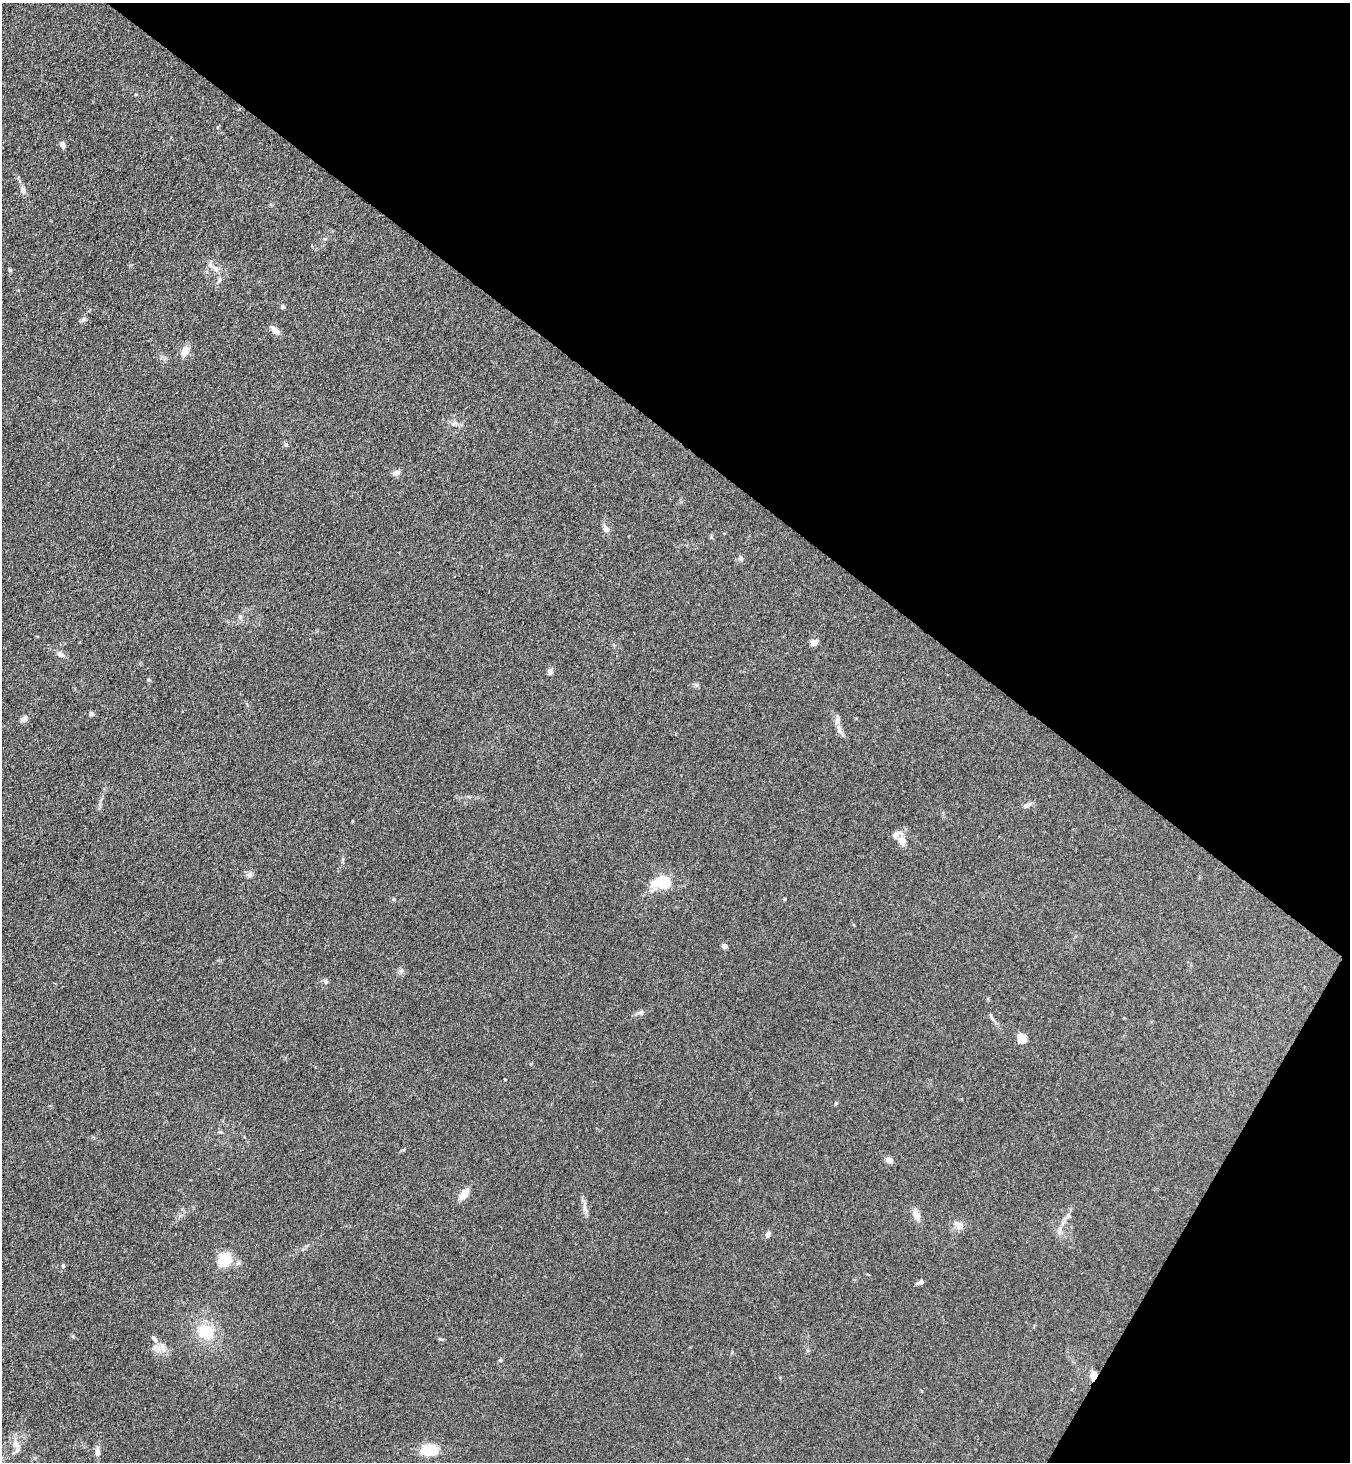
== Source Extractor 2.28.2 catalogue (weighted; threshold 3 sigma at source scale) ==
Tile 8 of 4 x 4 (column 4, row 2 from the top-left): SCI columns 4243-5590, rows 2954-4413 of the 5929 x 5908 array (HDU 1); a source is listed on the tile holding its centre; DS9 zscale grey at full resolution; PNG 1352 x 1464 px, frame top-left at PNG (2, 3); no overlay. Shown black and unused: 34% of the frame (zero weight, under 3 of 4 exposures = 5% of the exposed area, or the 3 px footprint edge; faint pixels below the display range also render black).
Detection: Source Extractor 2.28.2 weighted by HDU 2 'WHT'; one run over the whole footprint, this tile lists its part. Background 0.184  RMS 0.0086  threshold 0.0387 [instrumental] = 3 sigma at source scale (4.5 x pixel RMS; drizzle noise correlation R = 1.50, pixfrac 1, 0.05/0.05 arcsec/px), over >= 5 px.
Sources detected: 53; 1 inside a brighter listed object's ellipse — not listed separately; the other 52 listed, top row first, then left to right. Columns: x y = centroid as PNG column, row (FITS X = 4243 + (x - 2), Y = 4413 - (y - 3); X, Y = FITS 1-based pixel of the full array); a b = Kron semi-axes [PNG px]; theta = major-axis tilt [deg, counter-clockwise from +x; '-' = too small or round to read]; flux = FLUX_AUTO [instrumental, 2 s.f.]
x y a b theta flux
63 145 8 5 -69 3.1
23 190 10 7 -55 3.1
215 268 17 5 -42 4.5
10 270 4 4 - 1.2
220 279 8 4 90 1.8
283 307 5 4 - 2
83 319 9 5 53 2
275 330 15 6 -41 4.8
185 351 16 9 63 6.7
454 423 11 4 21 2.4
396 473 9 6 15 3.8
606 529 8 7 - 3.6
740 559 6 4 18 1.5
240 617 6 5 - 1.6
814 643 7 6 - 5
60 654 9 6 -28 3.7
550 671 8 6 74 3.3
92 714 5 5 - 2.2
24 719 8 6 36 3.9
837 720 15 7 84 4.5
1027 805 11 6 29 3.3
903 841 12 9 -77 6.5
249 875 9 7 -82 2.8
661 882 19 11 11 32
785 899 4 3 - 0.76
394 900 6 4 -1 1.1
725 946 4 4 - 6
401 971 6 5 - 1.8
325 981 7 6 - 1.9
641 1012 9 7 12 2.6
992 1018 12 4 -50 2.2
1022 1038 9 7 -52 14
836 1103 5 4 - 0.9
889 1160 9 7 -18 3.7
464 1194 11 7 53 10
585 1209 9 4 82 2.7
916 1215 14 9 -68 5.8
1067 1216 11 3 50 2.5
959 1225 12 10 -53 5.5
768 1234 7 6 - 3
225 1260 10 9 - 37
63 1266 5 4 - 1.1
920 1282 9 4 23 2.5
206 1332 21 18 -26 25
154 1339 11 5 -45 2.9
441 1339 6 5 - 1.3
162 1347 17 6 -76 5
500 1360 5 4 - 1
1093 1376 11 7 84 6.1
16 1444 13 8 -54 6.3
429 1450 17 11 6 23
97 1451 11 7 -87 4.1
Overlapping masked pixels (flux is a lower limit): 1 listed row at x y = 1093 1376
Unlisted compact peaks at least as high as the median listed source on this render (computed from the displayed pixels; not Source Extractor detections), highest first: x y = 286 445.